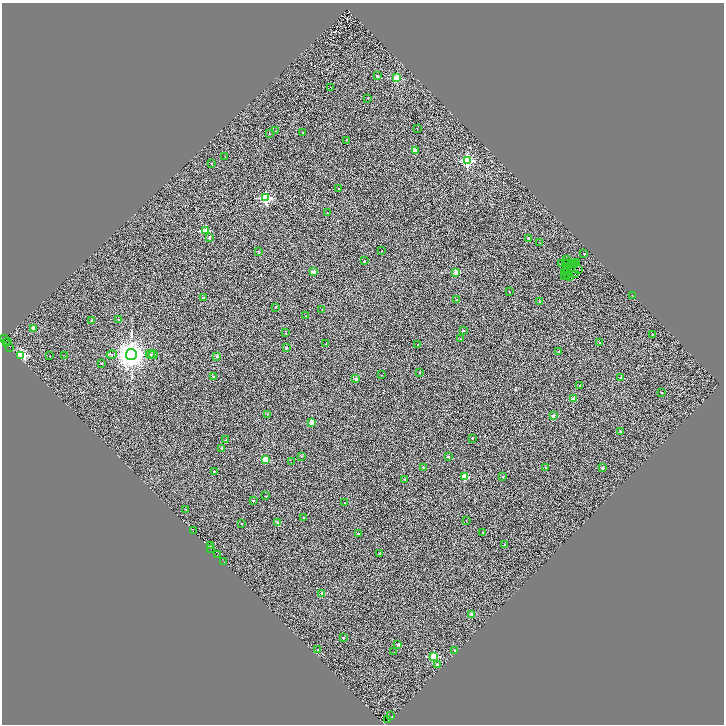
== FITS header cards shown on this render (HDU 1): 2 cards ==
NAXIS1  =                 1444
NAXIS2  =                 1444

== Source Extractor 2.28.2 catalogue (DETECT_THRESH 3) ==
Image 1444 x 1444 px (HDU 1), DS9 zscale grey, zoomed out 1/2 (1 PNG px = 2 x 2 image px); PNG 726 x 726 px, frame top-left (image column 1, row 1443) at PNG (2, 3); each listed source drawn as its Kron ellipse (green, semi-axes under 4 px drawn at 4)
Background 0.0507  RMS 0.39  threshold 1.16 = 3 sigma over >= 5 px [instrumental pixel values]
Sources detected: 186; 55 cannot appear on this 1/2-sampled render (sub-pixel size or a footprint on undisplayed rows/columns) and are neither listed nor drawn; the other 131 listed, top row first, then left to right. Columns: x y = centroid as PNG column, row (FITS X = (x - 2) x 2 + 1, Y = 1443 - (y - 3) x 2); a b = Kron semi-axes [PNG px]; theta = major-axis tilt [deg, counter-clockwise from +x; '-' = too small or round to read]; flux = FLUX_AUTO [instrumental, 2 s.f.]
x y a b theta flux
377 76 2 2 - 200
397 78 3 3 - 2200
331 88 2 1 - 22
367 98 2 2 - 33
417 129 2 1 - 13
276 131 2 1 - 48
303 132 2 1 - 40
269 133 2 2 - 27
346 140 2 2 - 27
415 150 2 2 - 780
225 157 2 1 - 18
467 161 4 3 - 6600
212 164 2 2 - 36
339 189 2 2 - 110
266 198 4 3 - 6300
327 213 2 1 - 42
205 231 3 3 - 2400
209 238 2 2 - 150
528 238 2 2 - 120
540 243 2 2 - 29
382 251 2 2 - 73
258 252 2 2 - 130
584 254 2 2 - 66
566 259 2 1 - 11
364 261 2 2 - 180
576 262 3 2 - 75
565 263 2 1 - 24
562 264 2 1 - 50
567 264 2 2 - 51
571 264 2 1 - 18
575 264 2 1 - 3.4
566 266 2 1 - 7.6
569 267 2 1 - 18
572 269 3 1 - 1.2
566 270 2 1 - 17
579 270 2 1 - 20
314 272 2 2 - 660
456 272 2 2 - 1100
567 272 3 1 - 35
565 273 4 1 - 34
564 275 2 1 - 89
567 275 2 1 - 13
576 275 2 2 - 19
570 277 3 1 - 52
509 292 2 1 - 33
632 295 2 1 - 19
203 298 2 2 - 310
457 300 2 2 - 44
540 302 2 2 - 220
275 307 2 1 - 44
322 310 2 2 - 23
306 316 2 2 - 29
118 319 2 2 - 79
92 320 2 2 - 210
33 328 2 2 - 720
464 331 2 2 - 140
286 333 2 2 - 39
652 334 2 2 - 53
4 339 2 1 - 210
460 339 2 2 - 37
8 341 2 1 - 200
6 343 4 1 - 49
600 343 2 2 - 57
326 344 2 2 - 36
418 345 2 2 - 90
9 347 2 1 - 1100
286 348 2 2 - 170
559 351 2 2 - 32
112 354 5 3 - 93
131 354 5 5 - 110000
150 354 4 3 - 65
21 355 4 3 - 11000
153 355 4 2 - 70
50 356 2 2 - 32
65 356 2 1 - 28
217 356 2 2 - 210
101 363 2 2 - 57
419 373 2 2 - 83
381 375 2 1 - 22
213 377 2 2 - 160
621 378 2 2 - 260
356 379 2 2 - 350
580 385 2 2 - 50
661 392 2 2 - 63
573 399 2 2 - 990
267 414 2 2 - 35
553 416 2 2 - 330
312 422 2 2 - 1300
621 431 3 2 - 100
472 438 2 2 - 82
225 440 2 2 - 67
222 448 2 2 - 340
301 456 2 2 - 57
448 457 2 2 - 160
265 460 3 3 - 2500
291 462 2 1 - 99
423 467 2 2 - 92
545 467 3 2 - 42
602 468 3 2 - 230
214 471 2 2 - 110
464 477 3 3 - 1500
503 477 2 2 - 68
405 479 3 2 - 43
266 496 2 2 - 29
253 501 2 2 - 74
345 503 2 2 - 49
186 509 2 2 - 99
304 517 2 2 - 43
466 520 2 1 - 20
278 523 2 2 - 120
241 524 2 2 - 42
194 531 3 1 - 140
482 532 2 2 - 32
358 534 2 2 - 51
505 545 2 2 - 53
210 546 3 2 - 330
211 549 2 1 - 86
380 553 2 2 - 71
218 554 3 1 - 120
224 562 2 1 - 130
322 593 2 2 - 380
472 614 2 2 - 690
343 637 2 2 - 78
398 644 2 2 - 260
318 650 2 1 - 43
455 650 2 2 - 69
394 652 2 1 - 21
434 657 3 3 - 4400
437 664 3 3 - 87
390 716 2 1 - 180
388 720 2 1 - 480
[55 sub-pixel or undisplayed-footprint detections neither listed nor drawn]